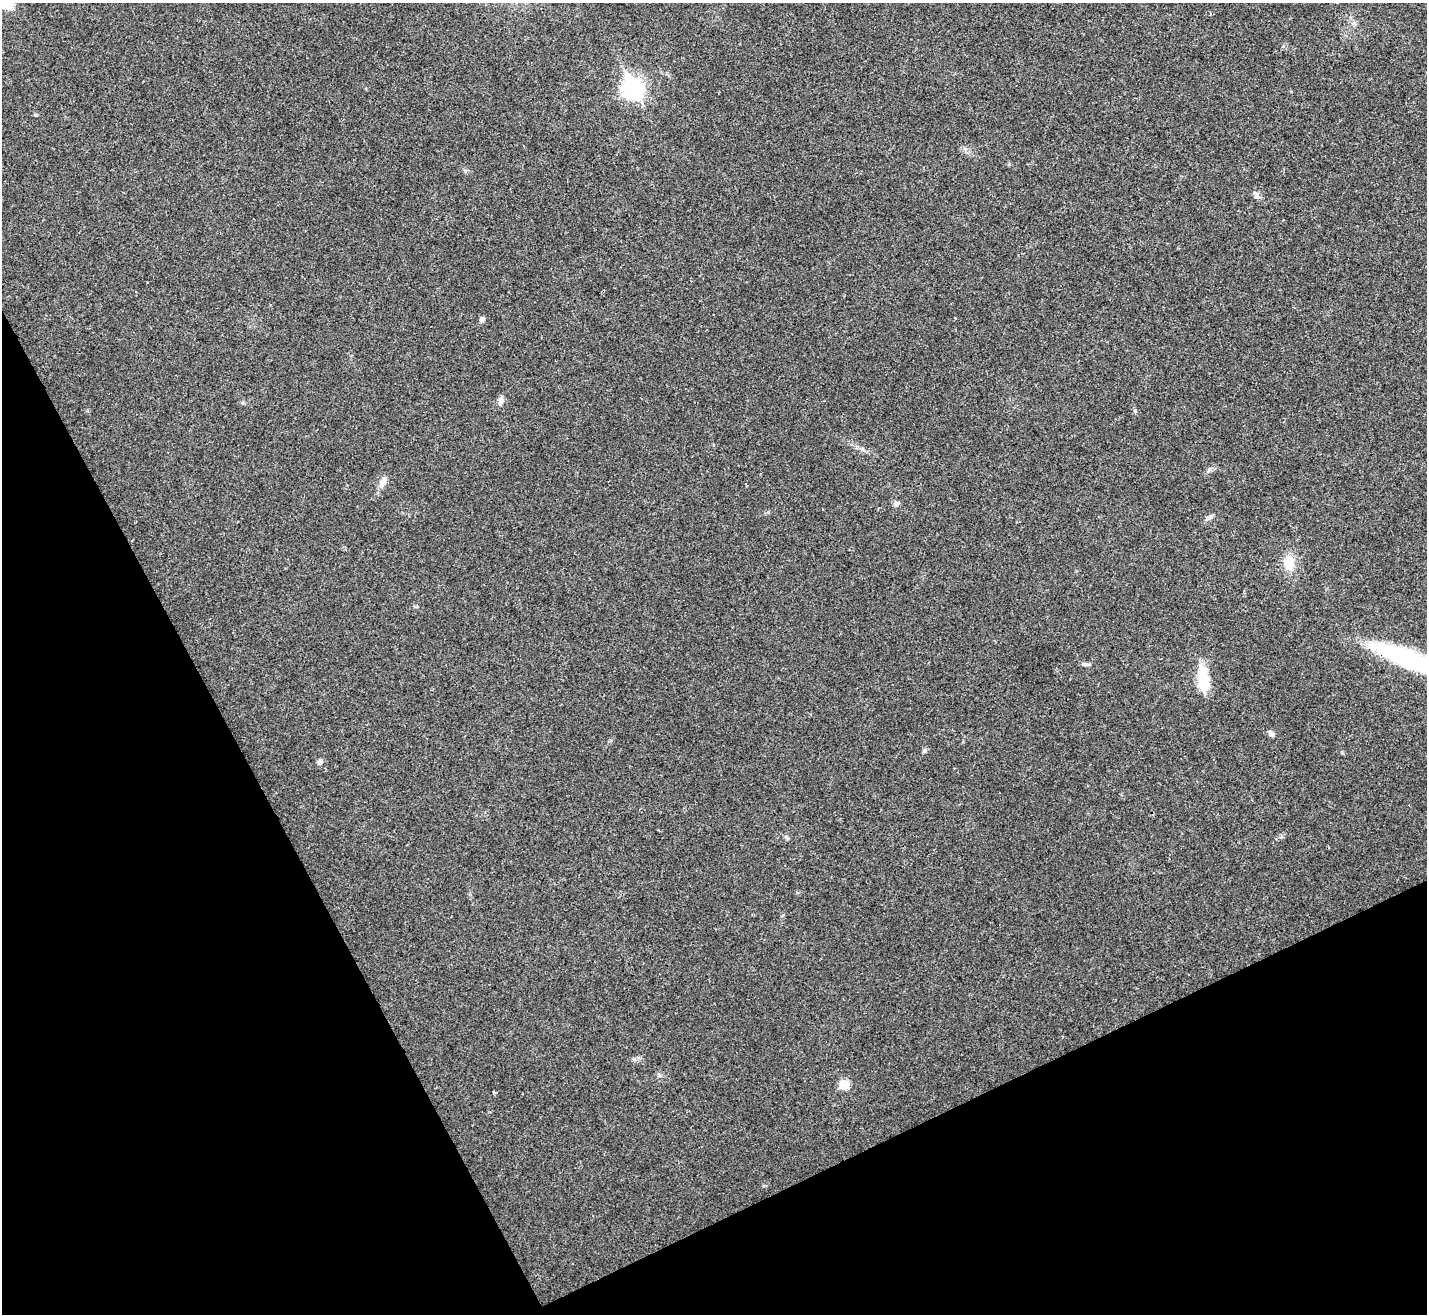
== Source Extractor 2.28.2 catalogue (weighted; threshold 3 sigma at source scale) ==
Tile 14 of 4 x 4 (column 2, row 4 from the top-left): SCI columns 1427-2851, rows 157-1468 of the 5705 x 5696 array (HDU 1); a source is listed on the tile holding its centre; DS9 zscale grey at full resolution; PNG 1429 x 1316 px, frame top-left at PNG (2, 3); no overlay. Shown black and unused: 25% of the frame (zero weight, under 3 of 4 exposures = <1% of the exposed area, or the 3 px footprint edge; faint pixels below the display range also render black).
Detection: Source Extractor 2.28.2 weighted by HDU 2 'WHT'; one run over the whole footprint, this tile lists its part. Background 0.0219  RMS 0.0042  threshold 0.0191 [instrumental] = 3 sigma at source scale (4.5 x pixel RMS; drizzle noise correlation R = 1.50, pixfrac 1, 0.05/0.05 arcsec/px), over >= 5 px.
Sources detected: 18; all 18 listed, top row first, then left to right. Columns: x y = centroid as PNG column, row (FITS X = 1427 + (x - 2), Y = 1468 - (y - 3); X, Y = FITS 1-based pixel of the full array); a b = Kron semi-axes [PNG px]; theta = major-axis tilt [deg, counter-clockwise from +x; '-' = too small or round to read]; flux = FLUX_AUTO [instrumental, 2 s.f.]
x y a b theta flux
7 3 7 6 - 28
633 88 9 8 - 190
35 115 5 4 - 0.47
1256 195 9 7 -74 1.5
482 319 7 5 64 1.3
501 401 11 7 77 1.6
1209 470 8 3 45 0.76
383 482 15 7 65 3
896 503 7 6 - 1.2
1210 517 8 5 45 1
1289 563 20 14 -88 6.8
1413 661 90 17 -19 68
1085 664 11 4 -8 0.97
1203 680 29 11 -85 14
1272 734 7 6 - 1.1
924 750 6 5 - 0.7
319 762 6 6 - 1
844 1085 7 7 - 8.6
Overlapping masked pixels (flux is a lower limit): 1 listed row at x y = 1413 661
Isophote crosses this tile's border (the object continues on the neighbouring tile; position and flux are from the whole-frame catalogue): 2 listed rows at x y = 7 3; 1413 661
Unlisted compact peaks at least as high as the median listed source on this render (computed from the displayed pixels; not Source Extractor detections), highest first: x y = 1135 410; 1009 164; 634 1059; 786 837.